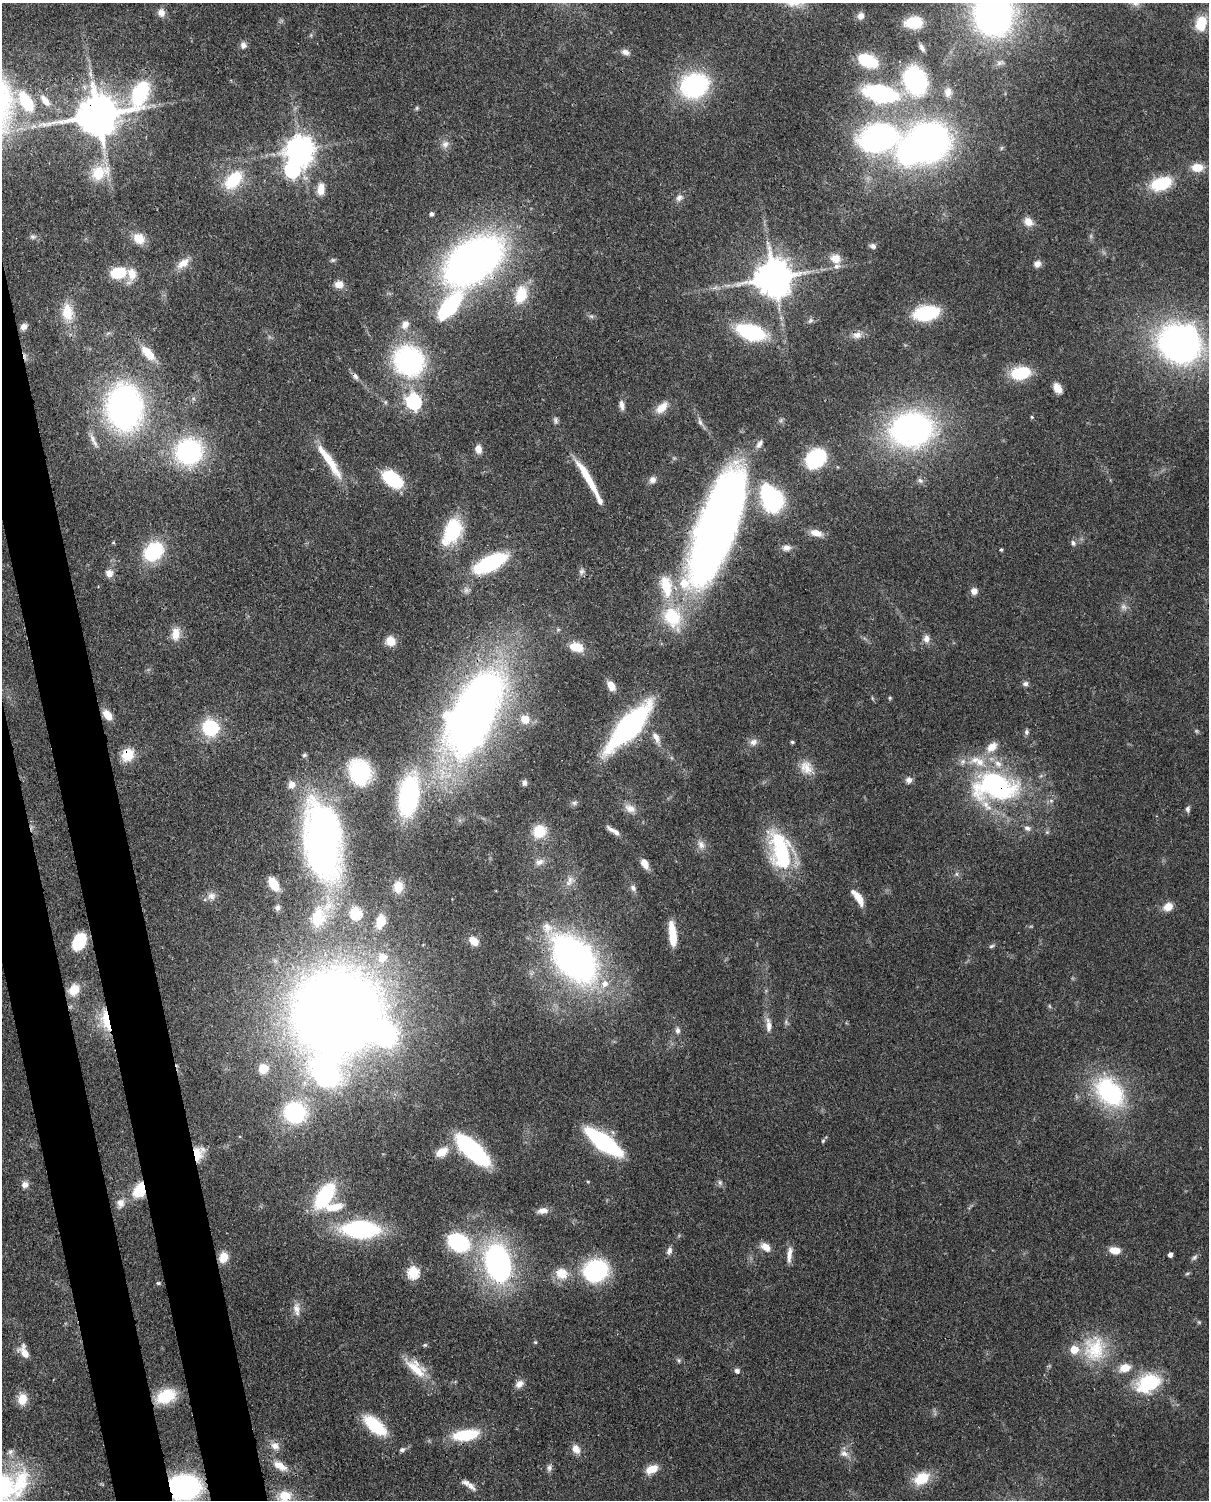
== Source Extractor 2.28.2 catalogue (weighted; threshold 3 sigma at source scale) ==
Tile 7 of 4 x 3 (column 3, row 2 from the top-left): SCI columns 2503-3709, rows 1651-3148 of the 5005 x 4911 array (HDU 1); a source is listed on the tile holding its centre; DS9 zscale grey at full resolution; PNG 1211 x 1502 px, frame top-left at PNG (2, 3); no overlay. Shown black and unused: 6% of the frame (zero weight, under 3 of 4 exposures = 7% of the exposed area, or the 3 px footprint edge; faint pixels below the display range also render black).
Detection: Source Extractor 2.28.2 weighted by HDU 2 'WHT'; one run over the whole footprint, this tile lists its part. Background 0.105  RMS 0.0041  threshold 0.0186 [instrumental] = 3 sigma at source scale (4.5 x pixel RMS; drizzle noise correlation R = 1.50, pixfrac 1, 0.05/0.05 arcsec/px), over >= 5 px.
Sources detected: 232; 1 too faint to see at this stretch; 8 inside a brighter object's white glare — not listed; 14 inside a brighter listed object's ellipse — not listed separately; the other 209 listed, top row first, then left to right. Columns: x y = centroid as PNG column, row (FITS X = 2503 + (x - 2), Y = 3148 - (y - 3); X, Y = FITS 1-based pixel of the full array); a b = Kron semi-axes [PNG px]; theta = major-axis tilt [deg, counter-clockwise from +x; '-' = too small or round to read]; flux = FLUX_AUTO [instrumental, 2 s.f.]
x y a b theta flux
161 13 10 9 - 2.7
993 14 33 30 -86 170
860 16 9 9 - 2.4
914 22 19 13 5 13
1201 23 14 10 75 12
243 45 9 8 - 1.8
922 48 10 5 -60 1.5
626 52 11 7 -18 2.1
868 61 17 10 -22 18
915 80 21 16 -67 53
694 85 24 20 23 61
948 92 11 8 85 2.3
140 93 39 19 64 40
880 93 23 11 -11 66
26 101 19 10 -58 21
45 101 16 7 -53 3.4
417 108 6 5 - 0.59
98 115 12 11 - 1700
877 138 35 26 3 110
928 142 31 29 8 180
445 144 11 9 64 2.5
300 150 9 9 - 560
1197 167 13 9 -1 6.1
99 173 27 18 23 12
233 180 27 17 49 17
1161 183 22 13 19 19
321 189 15 9 86 4.5
679 198 11 9 45 2.2
431 214 5 5 - 1.2
1028 222 12 9 -34 3.8
33 237 7 7 - 1
139 238 14 11 -37 6.7
873 246 8 7 - 1.3
835 258 15 13 -34 4.8
333 260 7 5 20 0.74
473 260 57 35 38 230
183 263 18 10 36 4.6
1037 264 8 7 - 2.4
118 273 15 11 9 14
774 278 11 11 - 1200
339 284 10 9 - 3.6
521 295 18 12 74 13
449 306 21 9 51 66
67 312 23 14 -85 9.9
926 313 19 11 10 36
591 316 6 5 - 0.86
810 321 8 6 39 1.2
405 325 13 9 60 3.3
24 326 8 7 - 2.1
751 332 23 12 -17 46
857 335 14 9 10 3
1179 344 33 26 -33 160
148 353 19 9 -46 9.1
25 356 12 4 -79 1.1
409 361 26 25 - 75
1020 373 17 11 11 20
355 376 10 6 -52 1.6
1057 388 12 8 -60 3.9
414 401 7 6 - 93
385 402 6 4 -72 0.62
622 405 14 6 -83 2.1
124 407 32 24 -87 170
662 407 17 10 42 5.5
1032 417 4 4 - 0.49
556 420 9 6 -77 1.1
700 422 13 5 -74 1.5
911 429 33 26 7 140
93 441 21 6 -63 2.5
478 449 9 7 -82 3.2
189 452 24 23 - 61
816 458 19 15 41 29
333 465 44 12 -62 11
588 478 45 7 -59 13
392 479 18 11 -36 27
652 480 9 8 - 2.1
769 494 19 17 -40 43
717 526 117 34 70 330
452 531 31 18 65 24
816 533 14 7 -15 4.5
1073 543 7 6 - 1.3
787 548 11 8 1 2.1
1001 550 4 3 - 0.58
154 551 22 16 37 26
490 563 31 13 27 38
582 572 9 7 64 1.3
109 573 10 9 - 2.8
666 586 35 17 -79 14
974 591 8 8 - 2.2
1124 607 9 8 - 1.8
176 634 16 10 83 5.2
926 639 10 9 - 2.4
391 641 10 9 - 5.5
576 647 16 10 -11 6.8
1025 684 8 7 - 1.3
611 686 11 7 -58 3.9
890 698 5 4 - 0.51
473 713 79 37 63 350
107 715 12 8 -51 4.9
525 719 13 12 - 5.5
629 726 34 12 48 140
210 728 13 12 - 29
1026 732 7 6 - 1.1
656 737 17 8 -62 3.6
753 742 10 9 - 2.2
792 742 4 4 - 0.65
992 747 15 10 36 5
128 755 14 12 49 9.3
304 755 7 5 16 0.8
806 768 21 15 -50 6.1
360 772 21 18 -67 37
909 780 9 8 - 1.8
524 783 8 6 83 1.3
292 784 10 9 - 3.6
995 787 66 39 -5 78
409 796 43 20 81 54
574 803 8 6 14 1.1
630 808 15 10 -24 3.6
1188 809 8 6 87 1.1
1027 828 10 7 -24 1.6
539 831 12 11 - 12
613 831 19 5 -31 2.6
1047 832 5 5 - 0.61
323 840 47 22 -87 320
701 845 13 9 -65 2.9
781 851 43 20 -77 42
539 862 12 9 18 2.6
644 863 11 6 -62 4.2
956 874 6 5 - 0.88
570 880 14 8 83 2.9
274 884 11 6 -60 11
398 887 13 10 82 5.7
633 888 9 6 -53 1.6
212 896 11 10 - 2.7
858 898 21 7 -54 6.4
1168 907 12 10 29 4
278 908 8 6 63 1.1
356 913 6 6 - 39
318 918 25 17 83 12
381 921 13 8 75 5.7
672 934 26 7 -84 10
79 941 15 10 64 18
473 941 11 8 -43 4.5
991 946 8 5 27 0.79
382 957 11 10 - 5
574 958 52 33 -49 170
74 990 14 11 57 7.2
337 1012 71 61 21 590
106 1020 33 11 -78 12
768 1025 20 7 -86 3.2
678 1030 8 6 -90 1.5
263 1068 9 8 - 7
1109 1092 27 19 -46 58
295 1112 20 20 - 38
823 1141 6 5 - 0.61
604 1142 25 9 -36 87
473 1150 26 10 -43 85
442 1152 15 10 33 6.1
198 1153 17 12 76 7
588 1182 4 4 - 0.41
720 1182 7 5 -70 1
25 1184 9 8 - 2.2
140 1190 10 7 61 21
324 1196 25 11 56 38
120 1203 13 11 86 3.2
334 1207 26 11 10 8.8
543 1210 14 8 8 2.8
361 1229 28 13 -2 69
458 1242 17 13 -28 45
765 1247 13 9 -40 3.8
1115 1250 13 8 -6 4.7
669 1251 9 6 71 1.8
1170 1254 4 4 - 1.9
789 1255 20 6 83 3.3
223 1257 12 10 73 5.6
1194 1257 9 5 45 1.1
498 1263 32 21 -76 100
596 1271 20 18 22 48
413 1272 6 5 - 44
562 1273 15 14 - 7.5
1187 1274 6 4 20 0.55
158 1283 5 4 - 0.53
297 1309 19 9 -83 3.6
535 1342 5 4 - 0.47
425 1345 6 5 - 0.62
1094 1349 37 31 84 23
24 1352 14 8 -63 5.2
679 1360 7 5 -83 0.77
416 1368 30 15 -41 10
1125 1368 15 10 15 5.3
737 1371 5 5 - 1.8
1148 1383 28 18 26 25
519 1384 10 8 36 2.6
166 1396 19 12 23 18
22 1399 12 10 85 5.9
375 1425 21 10 -40 25
465 1435 23 9 9 25
275 1446 12 9 -28 3.2
576 1449 12 8 -58 3.4
402 1450 7 5 21 1.3
10 1452 8 6 56 1.3
844 1453 13 8 -18 2.6
280 1466 20 9 -28 5.3
549 1468 9 7 81 1.3
652 1469 13 8 26 6.4
921 1478 19 13 29 11
20 1483 42 20 68 22
470 1486 16 7 -39 3
184 1487 19 16 1 85
285 1496 16 13 3 7.6
Overlapping masked pixels (flux is a lower limit): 12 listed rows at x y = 98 115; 473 260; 25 356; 355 376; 717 526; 473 713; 128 755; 995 787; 106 1020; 198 1153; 140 1190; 184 1487
Isophote crosses this tile's border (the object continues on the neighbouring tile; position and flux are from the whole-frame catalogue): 2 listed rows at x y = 993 14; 184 1487